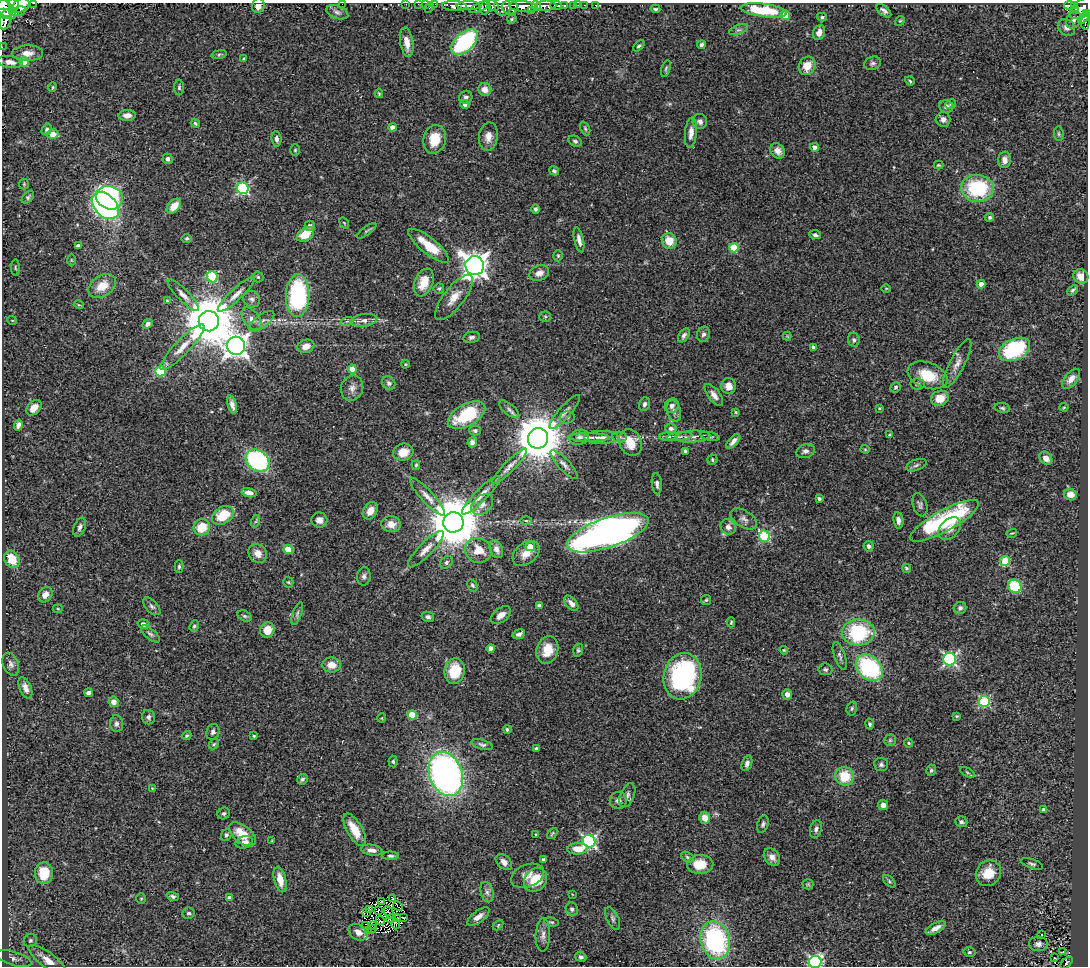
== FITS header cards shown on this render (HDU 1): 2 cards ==
NAXIS1  =                 1086
NAXIS2  =                  964

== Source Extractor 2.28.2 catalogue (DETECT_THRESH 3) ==
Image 1086 x 964 px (HDU 1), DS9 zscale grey, 1 PNG px = 1 image px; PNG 1090 x 968 px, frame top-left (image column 1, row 964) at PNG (2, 3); each listed source drawn as its Kron ellipse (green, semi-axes under 4 px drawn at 4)
Background 0.636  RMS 0.04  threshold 0.12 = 3 sigma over >= 5 px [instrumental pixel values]
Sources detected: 385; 3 with non-positive FLUX_AUTO (blend fragments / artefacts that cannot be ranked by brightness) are neither listed nor drawn; the other 382 listed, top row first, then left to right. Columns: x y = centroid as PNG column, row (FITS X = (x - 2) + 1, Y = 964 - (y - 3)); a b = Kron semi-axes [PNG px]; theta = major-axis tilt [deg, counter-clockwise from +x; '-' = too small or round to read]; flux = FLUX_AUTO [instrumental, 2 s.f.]
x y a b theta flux
34 3 3 2 - 24
342 4 2 2 - 48
406 4 2 2 - 7.8
418 4 3 2 - 6.6
425 4 2 2 - 3.9
435 4 2 2 - 8.6
13 5 6 5 - 500
21 5 9 6 29 960
556 5 6 3 -3 150
574 5 3 3 - 30
578 5 2 2 - 6.9
584 5 3 2 - 5.3
596 5 3 2 - 4.4
1069 5 5 4 - 54
258 6 7 6 - 22
454 6 12 5 -3 580
468 6 12 4 0 710
493 6 6 5 - 340
502 6 9 8 - 410
537 6 5 3 - 200
546 6 10 5 1 800
565 6 3 3 - 100
1075 6 4 3 - 88
429 7 5 3 - 51
479 7 10 4 25 200
510 7 8 7 - 540
524 7 14 5 -6 1000
485 8 7 4 74 320
1082 8 14 8 35 410
5 9 9 7 -50 1700
655 9 5 3 - 4.2
1076 9 3 3 - 26
764 10 23 6 -7 130
18 11 8 3 15 380
531 11 4 3 - 130
884 11 9 5 -41 8.8
337 12 11 6 -21 11
1086 13 4 2 - 170
6 14 10 5 -9 1200
785 15 4 4 - 66
822 17 5 4 - 4.2
1084 18 7 3 46 190
512 19 5 4 - 3.1
5 20 10 5 77 1100
1074 20 9 7 60 9.2
900 21 5 4 - 3.2
1085 22 8 4 88 200
1066 27 9 7 -40 13
738 30 10 4 20 7.8
819 32 8 6 70 14
407 42 15 6 -81 30
464 42 16 9 44 310
701 45 4 3 - 7.4
639 46 7 4 44 5
2 47 2 2 - 5.4
28 53 15 8 1 26
219 54 8 4 9 5
244 59 4 3 - 3.4
10 62 13 6 -9 16
24 62 4 4 - 46
872 63 8 6 21 7.1
807 66 9 8 - 43
666 69 8 4 75 4.7
910 81 5 2 - 3.2
53 87 5 3 - 2.8
179 87 8 5 -90 5.8
485 89 6 6 - 26
379 94 4 3 - 3
466 97 7 6 - 8.1
465 104 5 4 - 9.1
951 104 5 3 - 3.8
946 106 7 6 - 10
127 115 8 5 2 16
943 119 7 7 - 11
700 122 7 7 - 9.6
195 123 5 4 - 4.6
393 127 4 4 - 21
47 129 6 4 58 5.4
585 129 7 4 -63 4.3
691 133 15 6 85 20
53 134 6 4 -4 36
1059 134 7 4 -84 4
488 137 14 9 81 23
276 139 8 5 -85 8.9
435 139 14 11 76 59
575 141 7 5 -27 6.1
815 147 4 4 - 14
295 150 6 5 - 4.5
778 151 8 6 -53 16
168 159 5 5 - 8.3
1005 160 8 6 86 15
938 165 5 3 - 3.1
554 171 5 4 - 6.2
24 184 5 5 - 3.7
243 188 6 5 - 350
977 188 16 13 -7 210
28 197 7 4 47 6.1
109 198 13 11 -23 670
105 205 16 11 -45 600
174 206 9 5 47 33
535 209 4 4 - 5.7
990 217 4 4 - 7
344 223 6 3 -53 2.4
310 226 5 5 - 10
367 231 11 3 35 4
305 234 9 6 35 61
815 235 6 4 -7 6.7
187 238 5 4 - 4.2
579 240 13 4 -77 14
669 241 8 7 - 44
78 246 4 4 - 10
429 246 25 8 -39 73
734 248 4 4 - 100
558 256 5 4 - 3.6
71 260 6 4 -89 3
475 266 9 9 - 2800
15 268 8 4 -89 3.9
539 273 10 7 20 18
1081 276 8 7 - 25
212 277 6 5 - 180
258 277 5 5 - 4.5
424 283 14 9 69 44
981 284 4 4 - 29
102 286 15 10 34 51
439 288 5 5 - 4.3
886 288 5 3 - 2.3
1072 290 6 4 44 4.6
183 295 21 6 -46 18
236 295 24 6 43 22
298 296 21 11 89 380
454 297 28 10 52 38
252 299 9 8 - 9.9
167 301 4 4 - 3.6
79 305 5 3 - 2.5
545 317 6 5 - 4.3
251 319 13 8 -54 17
12 320 5 3 - 2.3
364 320 13 6 8 18
209 321 10 10 - 17000
262 321 15 6 37 13
347 321 7 4 19 5.3
148 324 5 4 - 9.1
703 334 7 6 - 8.2
684 335 8 5 57 8.3
787 336 4 4 - 2.5
471 337 8 5 11 8.5
854 340 7 5 -81 6.9
236 346 9 9 - 2400
306 346 8 6 18 26
182 347 31 7 46 35
813 347 3 3 - 5.6
1014 349 16 10 25 240
405 364 4 3 - 3.2
957 364 27 7 62 23
352 369 4 4 - 43
160 371 5 5 - 160
928 375 21 12 -20 74
1071 379 12 6 50 20
389 383 7 6 - 8.4
918 384 7 5 -7 5.4
729 386 8 7 - 25
895 387 5 5 - 5.4
352 388 13 11 72 18
714 395 13 6 -52 17
940 398 9 7 20 40
644 404 7 5 70 8.6
232 405 9 4 -74 12
672 406 7 6 - 8.5
1064 407 4 4 - 2.6
34 408 9 6 48 22
879 408 4 3 - 2.6
1002 408 8 5 -8 5.3
509 409 12 5 -39 10
674 411 11 7 -73 12
565 412 22 6 49 18
736 412 4 3 - 2.9
466 415 20 11 29 140
567 417 7 6 - 6.6
18 425 5 4 - 11
671 428 5 5 - 8.1
475 430 6 5 - 5
889 435 3 3 - 2.8
710 436 10 4 -11 5.3
579 437 10 7 16 12
589 437 21 4 -1 14
601 437 17 6 0 17
619 437 7 5 -12 6.2
668 437 9 4 3 6.9
680 437 13 4 7 8.4
693 437 18 6 4 16
538 438 10 10 - 13000
733 441 9 4 48 15
472 442 5 4 - 9.4
630 442 13 11 -62 54
865 449 4 4 - 2.7
685 451 4 3 - 5.2
805 451 9 6 20 11
403 452 10 8 15 36
1046 458 7 5 -46 18
257 460 13 10 -38 380
712 460 5 5 - 4.1
564 464 19 6 -47 14
416 465 5 4 - 3.2
916 465 11 5 19 7.5
509 466 24 5 46 19
657 484 10 5 -84 10
249 493 7 4 -12 14
481 495 26 6 45 28
1070 495 6 5 - 20
427 497 25 6 -47 21
819 498 4 4 - 6.6
482 505 12 9 41 17
920 505 12 7 -73 8.9
370 511 9 7 56 24
223 515 12 8 36 85
744 519 15 8 -32 15
319 520 8 7 - 15
898 520 8 5 -82 12
256 521 6 4 72 4.6
526 521 6 4 0 3.6
944 521 39 10 29 340
453 522 10 10 - 18000
391 524 9 8 - 26
80 527 10 5 67 10
202 527 8 8 - 60
728 527 8 7 - 14
949 529 13 9 45 25
608 533 43 15 19 2000
1012 533 5 3 - 2.6
764 536 6 5 - 240
530 546 5 4 - 37
869 546 5 5 - 8.4
288 549 4 4 - 81
426 549 24 6 45 25
496 549 9 6 -67 14
478 550 14 12 -22 44
258 553 10 8 -46 24
526 553 15 10 41 32
12 559 9 7 -58 52
1005 561 5 4 - 140
446 562 7 5 47 6.8
179 567 6 4 88 4.7
906 568 5 4 - 3.9
364 576 9 6 79 8.7
288 582 5 5 - 4
472 585 7 4 -60 4.6
1015 586 7 6 - 120
45 595 8 6 53 19
706 600 5 5 - 3.8
571 603 9 5 -48 14
152 606 11 6 -46 8.6
539 606 4 4 - 7.8
960 608 6 6 - 8.2
58 609 4 4 - 2.9
297 614 12 4 70 7.2
501 615 11 6 37 20
244 616 8 5 -26 4.9
428 617 6 5 - 8.2
731 622 5 4 - 2.9
143 624 6 5 - 9.6
194 626 6 4 71 4.9
267 630 8 7 - 34
858 632 16 13 3 220
150 634 11 5 -41 7.7
519 634 6 4 20 9.6
491 648 4 4 - 20
547 650 14 10 72 48
578 650 6 4 72 4.8
784 650 4 3 - 2.6
840 656 14 5 -71 9.9
950 659 6 6 - 510
11 664 12 7 -68 12
332 665 9 7 -3 26
869 668 15 11 -42 310
825 669 7 6 - 6.4
455 671 13 10 82 95
683 676 23 19 76 460
25 688 11 6 -67 16
88 692 4 3 - 7.8
787 694 5 4 - 14
984 701 5 5 - 280
114 702 5 5 - 18
852 708 7 5 75 4.6
412 715 4 4 - 75
957 716 4 3 - 2.8
148 717 7 6 - 7.4
382 718 5 3 - 2
116 724 8 6 -86 9.2
870 724 5 4 - 4.9
507 729 4 4 - 5.6
213 732 8 6 71 9.3
187 736 5 4 - 3.6
254 736 3 3 - 3.3
890 740 6 6 - 5.1
909 743 5 3 - 3.4
214 744 6 4 47 4.1
482 745 11 4 -15 7.4
536 749 3 3 - 4.4
393 762 6 4 -85 4.7
747 763 8 5 70 8.8
881 765 7 6 - 7.2
931 770 6 5 - 5.3
967 772 8 3 -30 3.8
446 774 23 16 -70 1200
845 776 9 9 - 75
302 779 5 5 - 5.7
152 788 4 3 - 1.9
627 795 12 7 66 11
618 800 9 8 - 14
883 805 5 5 - 16
1044 810 4 4 - 12
224 813 6 5 - 5.5
705 818 6 5 - 24
961 822 6 5 - 7
763 824 9 5 72 6.6
816 829 9 6 74 8.9
355 830 18 7 -60 56
552 833 6 4 52 3.6
242 834 15 8 -39 59
536 834 3 3 - 3.8
226 835 6 5 - 5.5
272 841 4 3 - 2.7
589 841 6 6 - 540
244 842 9 6 14 18
577 849 10 6 3 46
372 850 11 5 -9 14
391 856 8 4 -1 6.1
687 857 7 4 -28 5.2
772 857 9 7 -49 18
544 859 4 3 - 5
504 862 9 6 -45 16
1032 864 11 4 -20 6.1
700 865 13 9 1 65
44 873 11 9 84 76
988 873 13 12 - 53
528 876 17 11 22 24
280 879 13 6 -77 34
535 880 13 10 49 59
889 881 8 4 -46 4.2
808 884 5 5 - 3.4
487 892 10 6 -75 11
572 894 3 2 - 1.7
173 896 6 4 -19 6.4
141 898 5 5 - 3.6
230 898 4 4 - 20
393 898 3 2 - 2.3
382 901 3 2 - 1.7
398 906 5 2 - 0.6
572 909 6 6 - 7.8
370 910 3 2 - 3.6
378 910 4 2 - 1.6
366 912 4 2 - 2.1
389 912 7 2 -62 3.6
189 913 6 5 - 6.3
478 917 13 6 36 20
397 918 4 2 - 0.76
404 918 3 2 - 2.1
391 919 5 3 - 2.9
613 919 12 6 -64 8.6
380 921 4 2 - 2.1
551 922 7 4 -10 4.1
396 924 5 3 - 0.56
372 925 3 2 - 3.2
498 925 6 3 46 2.8
365 926 2 2 - 0.1
936 928 11 5 28 19
372 929 4 2 - 1.6
368 930 3 2 - 11
358 932 10 7 -33 24
1041 934 3 3 - 18
543 935 17 7 88 16
30 940 7 6 - 6.4
715 940 19 14 -75 350
1038 944 9 7 -1 12
969 952 6 5 - 4.7
1063 952 3 2 - 2.4
581 957 5 4 - 7.1
1054 958 3 2 - 3.6
14 959 18 7 -16 15
48 960 23 7 -37 33
815 962 6 6 - 540
1067 963 7 3 44 37
At the frame edge (FLAGS 8, measured only in part): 15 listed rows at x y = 34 3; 342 4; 406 4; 418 4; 425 4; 435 4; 13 5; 21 5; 258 6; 429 7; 1086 13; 1085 22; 2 47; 815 962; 1067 963
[3 non-positive-flux detections neither listed nor drawn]